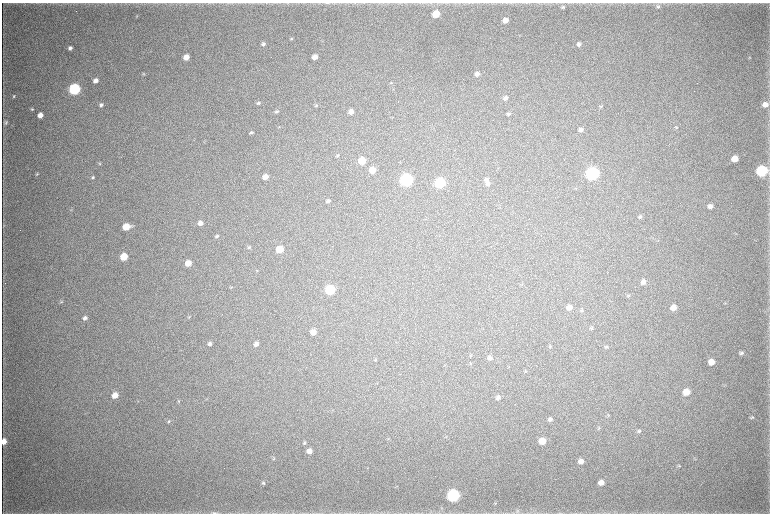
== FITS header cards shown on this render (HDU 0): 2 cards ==
NAXIS1  =                 1536 / length of data axis 1
NAXIS2  =                 1023 / length of data axis 2

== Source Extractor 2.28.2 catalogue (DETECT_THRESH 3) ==
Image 1536 x 1023 px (HDU 0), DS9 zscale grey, zoomed out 1/2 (1 PNG px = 2 x 2 image px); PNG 772 x 516 px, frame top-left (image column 1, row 1022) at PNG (2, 3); no overlay
Background 3750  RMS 34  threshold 103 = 3 sigma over >= 5 px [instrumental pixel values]
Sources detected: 118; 5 cannot appear on this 1/2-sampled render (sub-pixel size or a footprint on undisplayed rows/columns) and are not listed; the other 113 listed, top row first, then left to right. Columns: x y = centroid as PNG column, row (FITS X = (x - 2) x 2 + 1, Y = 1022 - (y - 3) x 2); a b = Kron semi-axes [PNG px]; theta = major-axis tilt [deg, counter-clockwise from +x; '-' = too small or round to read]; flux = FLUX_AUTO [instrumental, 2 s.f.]
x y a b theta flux
327 3 6 3 1 7.3e+03
563 7 6 5 - 1.3e+04
658 7 5 5 - 1.4e+04
76 11 2 1 - 3.1e+03
436 14 5 4 - 1.7e+05
137 16 4 3 - 4.6e+03
505 20 4 4 - 6.6e+04
291 39 4 3 - 8.2e+03
263 44 5 4 - 2.0e+04
579 44 5 4 - 1.9e+04
70 48 4 3 - 2.3e+04
186 57 5 4 - 8.1e+04
315 57 4 4 - 5.8e+04
749 58 5 3 - 5.7e+03
143 74 4 4 - 6.7e+03
477 74 6 5 - 3.1e+04
95 80 4 4 - 4.2e+04
391 83 4 3 - 7.2e+03
74 89 6 5 - 1.2e+06
14 96 5 3 - 8.4e+03
505 98 5 4 - 2.2e+04
398 101 2 1 - 3.5e+03
258 103 5 4 - 1.3e+04
765 104 5 4 - 5.3e+04
101 105 5 4 - 1.8e+04
316 105 5 3 - 8.2e+03
601 106 5 3 - 7.8e+03
32 109 4 3 - 8.2e+03
276 111 5 4 - 1.3e+04
351 112 5 4 - 3.8e+04
509 114 5 4 - 1.3e+04
40 115 4 4 - 5.6e+04
6 123 6 4 47 1.2e+04
279 127 3 2 - 4.2e+03
676 128 5 4 - 8.9e+03
581 130 5 4 - 2.5e+04
251 133 5 3 - 1.2e+04
338 156 5 4 - 9.7e+03
734 159 5 5 - 1.0e+05
362 161 5 5 - 1.7e+05
99 164 4 4 - 5.9e+03
372 170 5 5 - 1.1e+05
761 171 6 5 - 1.0e+06
37 174 4 4 - 7.3e+03
592 174 6 6 - 2.0e+06
93 177 4 4 - 9.0e+03
265 177 5 4 - 6.1e+04
406 180 6 5 - 1.6e+06
487 180 7 6 - 2.3e+04
440 183 6 5 - 7.1e+05
488 184 6 5 - 1.7e+04
328 201 5 4 - 1.5e+04
710 206 6 5 - 3.3e+04
640 217 5 4 - 1.3e+04
200 223 5 5 - 3.7e+04
3 226 5 3 - 6.0e+03
126 227 6 5 - 1.4e+05
736 233 3 2 - 3.7e+03
217 236 5 4 - 1.3e+04
249 247 5 4 - 9.5e+03
280 249 5 5 - 1.3e+05
124 257 5 5 - 1.8e+05
188 263 5 5 - 8.6e+04
643 282 6 5 - 4.1e+04
231 287 4 3 - 4.8e+03
330 290 6 5 - 5.1e+05
629 295 5 3 - 7.0e+03
61 302 5 4 - 1.0e+04
725 303 5 2 - 5.5e+03
569 307 6 5 - 4.2e+04
673 308 6 5 - 5.3e+04
582 310 6 5 - 1.1e+04
222 314 2 1 - 2.1e+03
189 317 4 3 - 5.8e+03
85 318 5 4 - 2.4e+04
592 328 5 4 - 9.7e+03
313 332 5 5 - 5.6e+04
210 344 5 5 - 2.2e+04
256 344 5 4 - 2.9e+04
550 346 6 3 31 7.2e+03
606 347 5 4 - 1.0e+04
741 353 5 4 - 1.7e+04
471 356 4 3 - 5.4e+03
490 358 6 5 - 2.5e+04
376 360 3 2 - 4.4e+03
711 362 5 5 - 7.7e+04
471 363 4 4 - 6.3e+03
525 371 4 3 - 7.4e+03
686 392 5 5 - 9.8e+04
115 395 6 5 - 7.3e+04
498 397 5 5 - 2.2e+04
138 401 3 2 - 5.3e+03
178 401 4 3 - 5.9e+03
608 416 3 2 - 4.6e+03
752 417 5 4 - 1.1e+04
550 419 5 4 - 1.9e+04
168 421 5 4 - 9.8e+03
599 428 5 3 - 6.1e+03
639 431 5 4 - 9.6e+03
4 441 5 4 - 6.9e+04
542 441 5 5 - 1.0e+05
304 443 5 4 - 1.2e+04
309 451 5 5 - 4.6e+04
274 458 5 4 - 7.7e+03
581 461 5 5 - 4.1e+04
679 466 5 4 - 8.2e+03
601 482 5 5 - 5.2e+04
263 483 5 5 - 1.3e+04
453 495 6 6 - 1.6e+06
495 503 4 3 - 5.7e+03
442 508 4 3 - 6.3e+03
517 510 5 4 - 1.3e+04
214 513 13 3 2 2.2e+04
At the frame edge (FLAGS 8, measured only in part): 3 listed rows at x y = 327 3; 4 441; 214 513
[5 sub-pixel or undisplayed-footprint detections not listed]